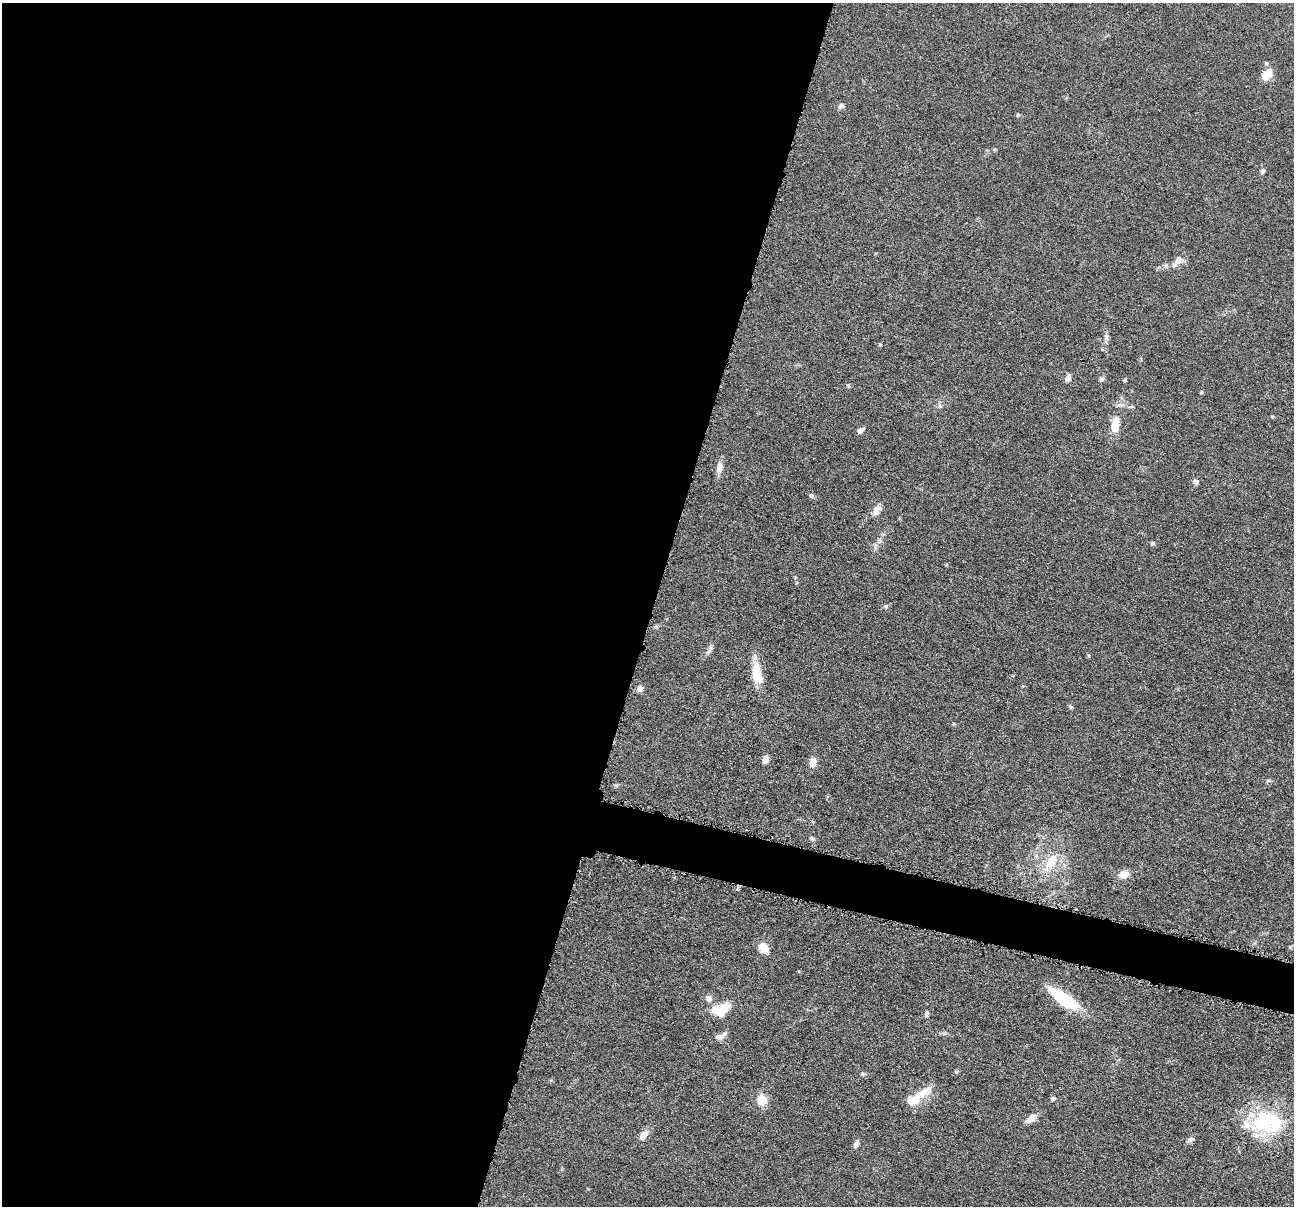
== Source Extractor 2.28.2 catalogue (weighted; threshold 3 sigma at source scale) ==
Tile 5 of 4 x 4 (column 1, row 2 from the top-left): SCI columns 6-1297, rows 2660-3863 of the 5180 x 5196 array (HDU 1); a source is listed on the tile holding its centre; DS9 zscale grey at full resolution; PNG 1296 x 1208 px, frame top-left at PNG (2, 3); no overlay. Shown black and unused: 53% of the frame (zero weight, under 4 of 8 exposures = <1% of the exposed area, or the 3 px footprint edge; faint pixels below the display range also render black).
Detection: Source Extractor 2.28.2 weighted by HDU 2 'WHT'; one run over the whole footprint, this tile lists its part. Background 0.0365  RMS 0.0033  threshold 0.0134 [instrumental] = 3 sigma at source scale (4.09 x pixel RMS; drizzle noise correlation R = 1.36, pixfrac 0.8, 0.05/0.05 arcsec/px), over >= 5 px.
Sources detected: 54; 1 inside a brighter object's white glare — not listed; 5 inside a brighter listed object's ellipse — not listed separately; the other 48 listed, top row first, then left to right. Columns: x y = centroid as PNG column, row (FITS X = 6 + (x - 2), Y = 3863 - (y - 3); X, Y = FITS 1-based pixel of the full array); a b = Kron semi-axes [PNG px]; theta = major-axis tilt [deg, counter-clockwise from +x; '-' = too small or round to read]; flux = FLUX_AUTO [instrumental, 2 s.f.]
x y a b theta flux
1266 63 6 3 -71 0.39
1267 74 13 9 47 4.1
841 106 7 6 - 0.84
1018 115 5 4 - 0.37
1263 171 6 5 - 0.6
1178 261 14 8 46 1.9
1106 337 11 5 -72 1
880 345 5 3 - 0.27
1068 378 8 7 - 1.2
1102 379 7 5 21 0.73
1125 380 4 4 - 0.52
848 386 5 4 - 0.44
1201 392 5 4 - 0.34
940 405 8 3 -71 0.54
1121 405 9 6 -13 1.1
1115 425 19 9 81 4.2
860 430 7 5 37 1.2
720 467 15 8 84 2
1196 482 6 6 - 0.81
811 495 7 4 -19 0.48
877 510 13 8 66 1.8
1152 544 5 5 - 0.48
886 606 6 4 -1 0.46
656 627 6 5 - 0.45
710 650 14 5 67 1
757 673 26 10 -78 7.2
640 688 7 6 - 1.5
1071 707 6 4 -34 0.42
765 759 9 6 77 1.6
813 762 12 8 79 2
1268 780 7 4 0 0.47
812 838 7 5 -22 0.68
1051 862 23 14 51 6.9
1124 874 12 8 16 2.3
763 948 8 7 - 6.3
709 998 8 7 - 1.5
1063 999 32 10 -35 17
721 1009 20 13 20 7
927 1014 8 5 66 0.63
719 1037 11 8 7 1.4
919 1095 30 9 34 5.2
1053 1099 5 4 - 0.77
762 1100 13 12 - 3.4
1031 1118 14 7 38 2.3
1266 1122 38 29 0 23
643 1136 13 8 58 2.2
1190 1140 9 6 39 0.86
856 1144 9 5 64 1.1